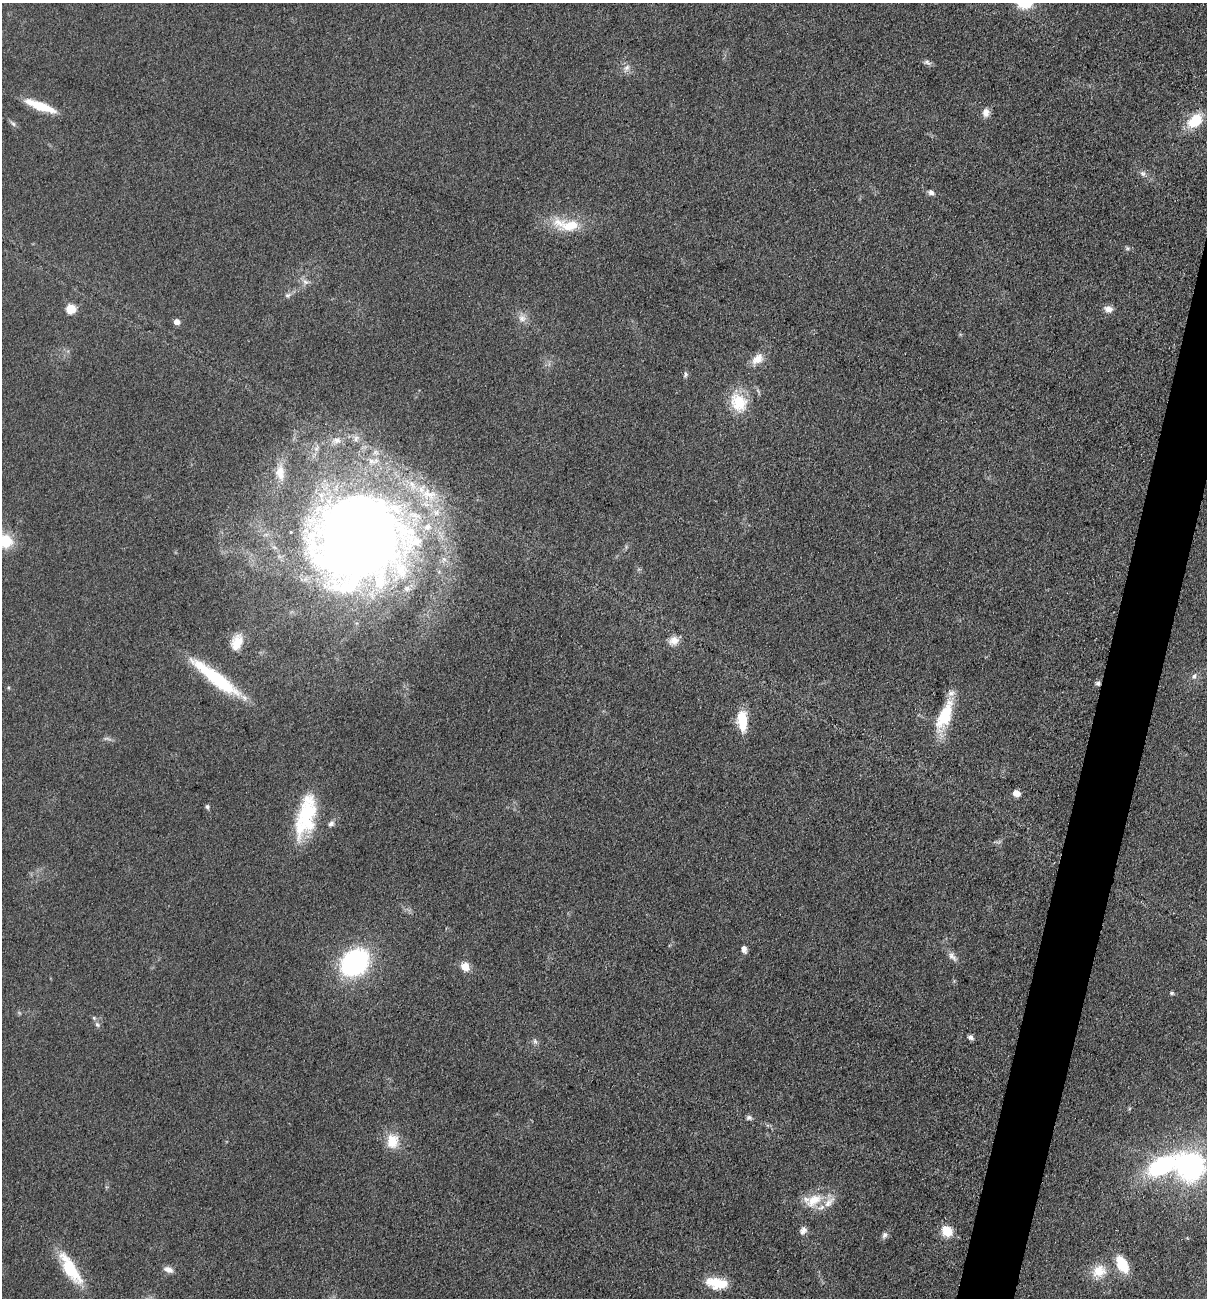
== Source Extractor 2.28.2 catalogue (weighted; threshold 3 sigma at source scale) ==
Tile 10 of 4 x 4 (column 2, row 3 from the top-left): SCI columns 1387-2591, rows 1298-2593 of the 5254 x 5200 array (HDU 1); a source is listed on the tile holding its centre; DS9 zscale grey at full resolution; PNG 1209 x 1300 px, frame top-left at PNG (2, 3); no overlay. Shown black and unused: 3% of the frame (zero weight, under 3 of 5 exposures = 3% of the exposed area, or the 3 px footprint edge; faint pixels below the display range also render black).
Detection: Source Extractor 2.28.2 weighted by HDU 2 'WHT'; one run over the whole footprint, this tile lists its part. Background 0.119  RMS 0.008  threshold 0.0358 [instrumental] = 3 sigma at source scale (4.5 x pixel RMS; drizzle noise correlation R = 1.50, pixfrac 1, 0.05/0.05 arcsec/px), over >= 5 px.
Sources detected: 64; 2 too faint to see at this stretch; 1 cosmic-ray / hot-pixel residue — not listed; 7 inside a brighter listed object's ellipse — not listed separately; the other 54 listed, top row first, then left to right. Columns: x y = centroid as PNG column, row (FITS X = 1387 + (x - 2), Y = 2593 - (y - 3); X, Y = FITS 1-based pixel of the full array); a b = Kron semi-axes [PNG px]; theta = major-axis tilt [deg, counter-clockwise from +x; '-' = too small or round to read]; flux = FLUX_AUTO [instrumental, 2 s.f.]
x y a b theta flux
927 62 11 6 -28 2.6
627 67 9 8 - 3.9
40 106 36 8 -20 24
986 113 11 9 85 5.4
1195 121 18 12 41 25
13 124 10 5 -46 2.2
1143 174 8 8 - 2.9
931 192 8 6 -28 2.9
570 225 33 17 7 26
1127 248 7 5 20 1.6
305 282 10 7 -47 3.7
288 295 9 5 26 2.4
71 309 6 5 - 36
1108 309 10 8 -15 5.3
522 318 11 10 - 5.9
177 322 6 5 - 6.1
757 359 17 11 41 9.9
685 375 9 5 78 1.8
738 402 25 20 -61 27
337 440 11 7 -6 4.4
280 473 23 12 -83 12
358 539 75 70 23 1300
5 541 15 13 -20 30
674 641 14 11 30 7
237 642 22 14 71 15
1194 676 9 6 68 3
218 680 64 13 -37 63
945 716 39 14 68 36
742 721 25 11 -87 21
1016 793 5 5 - 13
207 807 7 5 -79 1.6
306 815 52 22 81 59
331 824 9 7 52 3.1
744 949 8 6 -76 4.3
953 957 15 8 -47 4.7
355 962 26 21 44 130
465 967 11 9 -44 8.6
1172 993 6 5 - 1.4
97 1025 8 6 -49 2.3
970 1037 6 5 - 2.9
535 1041 9 5 -63 2.3
749 1118 8 6 15 2.2
392 1141 20 16 -89 16
1162 1166 35 16 26 110
1191 1167 11 10 - 520
814 1200 28 15 33 21
803 1231 11 8 56 4.1
947 1231 12 10 -58 15
885 1235 9 7 56 2.9
1122 1264 17 9 -62 26
70 1269 41 14 -58 39
168 1270 12 7 -23 4.8
1099 1271 19 16 24 17
717 1283 24 13 -15 21
Isophote crosses this tile's border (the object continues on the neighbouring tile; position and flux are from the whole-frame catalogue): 1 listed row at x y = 5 541